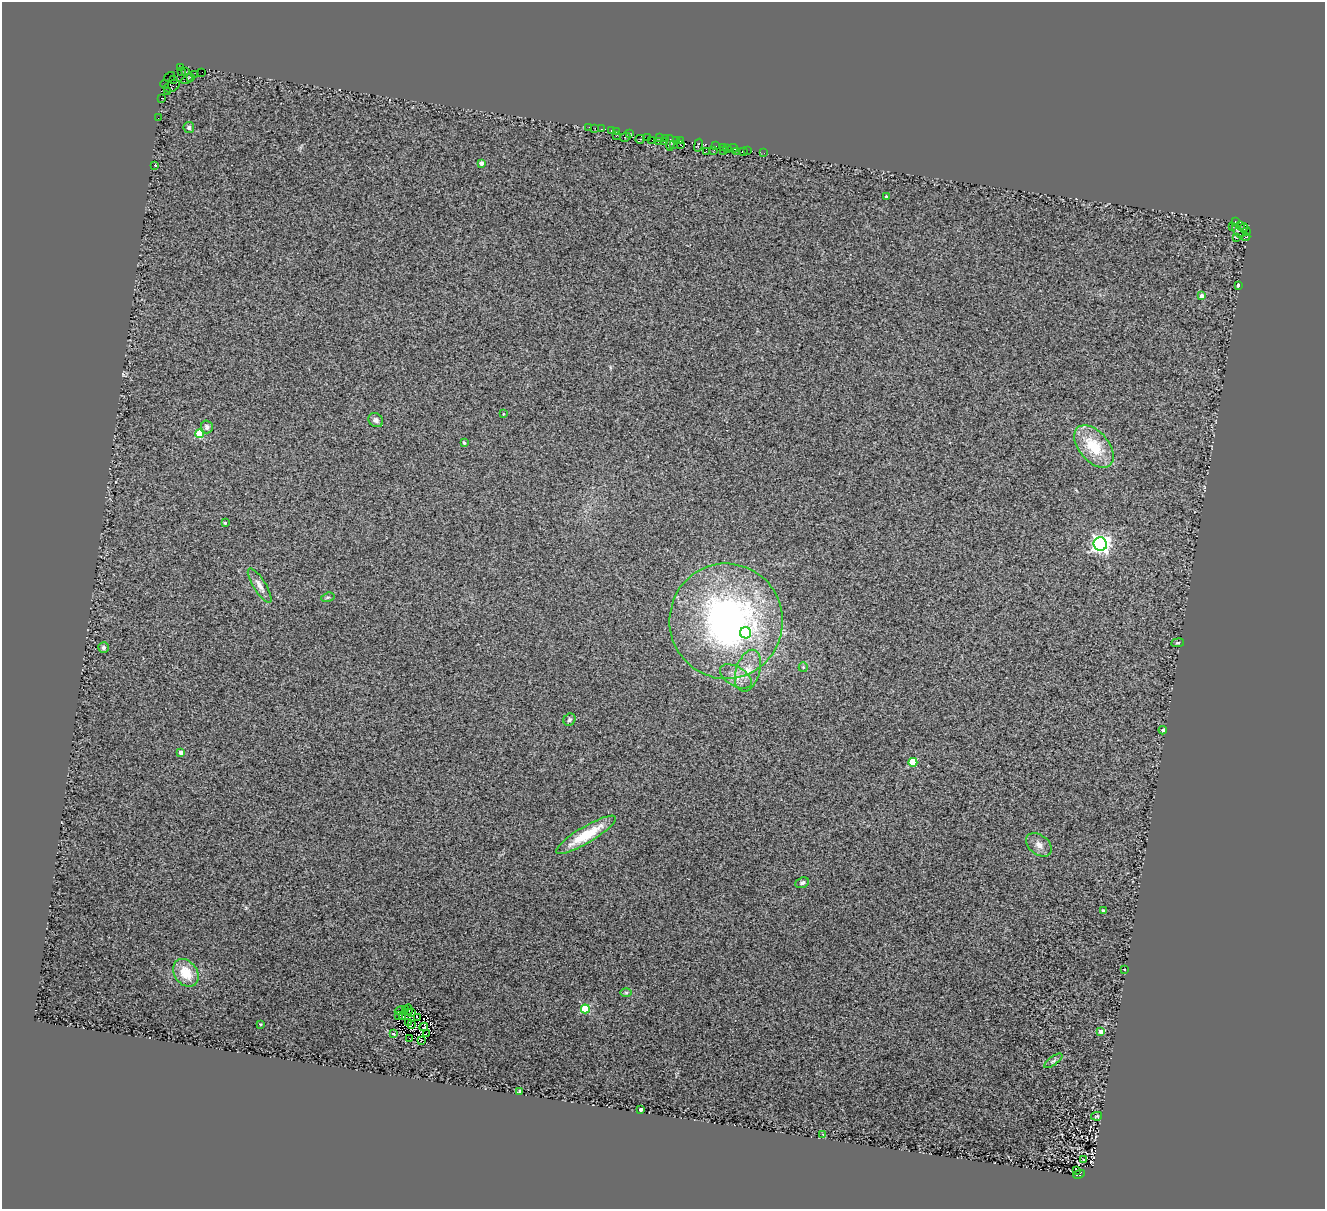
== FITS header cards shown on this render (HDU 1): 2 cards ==
NAXIS1  =                 1323
NAXIS2  =                 1207

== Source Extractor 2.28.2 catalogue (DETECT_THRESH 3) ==
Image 1323 x 1207 px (HDU 1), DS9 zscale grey, 1 PNG px = 1 image px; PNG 1327 x 1211 px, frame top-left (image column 1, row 1207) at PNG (2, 2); each listed source drawn as its Kron ellipse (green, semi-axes under 4 px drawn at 4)
Background 0.625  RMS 0.5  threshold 1.49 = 3 sigma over >= 5 px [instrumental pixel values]
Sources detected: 118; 5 with non-positive FLUX_AUTO (blend fragments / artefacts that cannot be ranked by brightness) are neither listed nor drawn; the other 113 listed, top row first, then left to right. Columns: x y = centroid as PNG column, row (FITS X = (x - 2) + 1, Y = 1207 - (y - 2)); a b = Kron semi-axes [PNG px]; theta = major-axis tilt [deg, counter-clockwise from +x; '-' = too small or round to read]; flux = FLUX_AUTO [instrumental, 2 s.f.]
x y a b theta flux
181 67 2 2 - 440
181 72 4 2 - 680
186 72 3 3 - 200
202 72 2 2 - 29
194 75 3 2 - 69
170 77 6 2 34 210
190 77 3 2 - 200
187 79 6 2 34 210
173 80 3 2 - 38
165 84 4 2 - 64
172 86 8 5 29 1600
168 91 3 3 - 980
161 98 2 2 - 91
158 118 2 2 - 57
189 127 5 5 - 65
589 127 2 2 - 18
595 128 2 2 - 72
601 129 3 2 - 110
611 130 3 3 - 230
617 132 3 2 - 52
629 133 3 3 - 100
616 136 3 2 - 140
625 137 5 2 - 44
648 137 4 3 - 100
659 138 3 2 - 56
665 138 4 2 - 260
640 139 4 3 - 130
652 140 2 2 - 22
676 140 2 2 - 72
658 141 3 2 - 140
681 141 3 2 - 24
664 142 3 2 - 180
670 143 8 2 89 350
673 145 3 3 - 71
681 145 3 2 - 43
698 145 6 3 77 190
715 146 3 2 - 370
723 147 2 2 - 54
733 148 5 2 - 71
727 149 3 2 - 140
714 150 2 2 - 36
706 151 2 2 - 320
723 151 2 2 - 910
737 151 2 2 - 45
747 151 3 3 - 41
743 152 3 2 - 49
764 153 2 2 - 17
481 163 4 4 - 240
155 165 3 3 - 67
886 197 3 3 - 60
1235 221 3 2 - 100
1233 226 3 2 - 46
1240 226 2 2 - 410
1244 228 4 3 - 1000
1238 231 7 3 -57 92
1246 232 3 2 - 200
1246 237 4 3 - 150
1237 238 3 2 - 40
1238 285 3 3 - 770
1202 296 4 4 - 190
503 414 3 2 - 22
376 420 8 6 -39 100
207 427 6 6 - 110
199 434 4 4 - 1100
464 443 3 3 - 62
1094 446 25 15 -49 1300
225 523 3 3 - 47
1100 544 7 6 - 15000
260 585 20 6 -58 230
328 597 7 4 17 54
726 621 58 56 -85 12000
746 633 5 5 - 1800
1178 643 6 3 8 39
103 648 5 5 - 77
803 667 5 4 - 42
748 671 21 12 72 580
736 676 17 9 -31 370
569 720 6 5 - 75
1163 730 4 4 - 100
181 752 4 3 - 200
913 762 4 4 - 1300
586 835 34 8 31 1200
1039 845 14 9 -38 230
802 883 7 5 24 73
1103 911 3 3 - 110
1125 969 3 3 - 330
186 973 15 11 -55 740
626 993 6 4 -1 49
405 1009 3 2 - 16
585 1009 4 4 - 1600
408 1010 5 3 - 30
401 1011 6 2 15 25
411 1012 3 2 - 43
399 1016 2 2 - 17
403 1017 3 2 - 31
418 1018 3 2 - 25
409 1022 4 2 - 35
260 1024 3 2 - 38
412 1025 3 2 - 16
424 1027 4 2 - 29
1101 1031 4 4 - 280
394 1034 3 3 - 120
426 1034 4 2 - 39
410 1039 2 2 - 18
421 1041 2 2 - 29
1053 1061 11 4 36 73
519 1091 4 3 - 52
640 1110 4 3 - 400
1097 1116 5 4 - 44
823 1134 3 2 - 29
1084 1160 4 2 - 21
1076 1171 3 3 - 84
1079 1174 6 4 24 590
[5 non-positive-flux detections neither listed nor drawn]